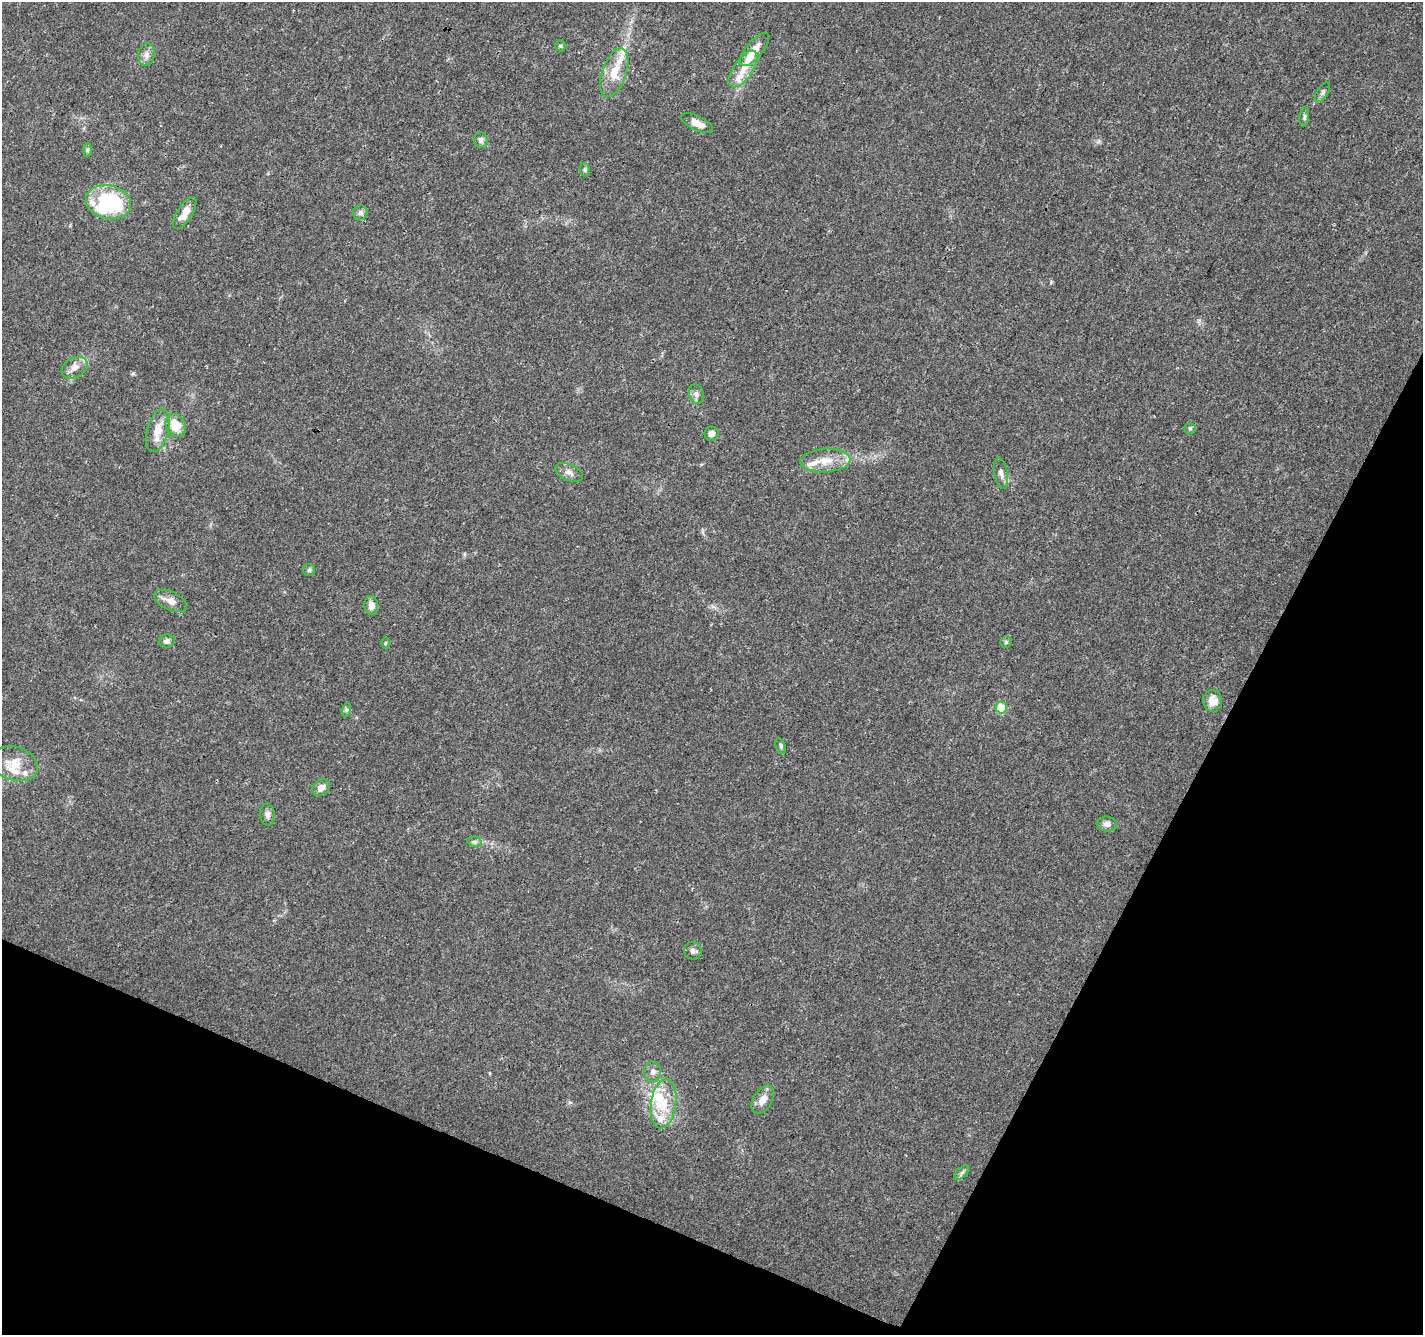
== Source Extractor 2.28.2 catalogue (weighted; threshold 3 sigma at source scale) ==
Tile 15 of 4 x 4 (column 3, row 4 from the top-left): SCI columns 2851-4271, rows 269-1601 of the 5693 x 5801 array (HDU 1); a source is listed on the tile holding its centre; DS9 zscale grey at full resolution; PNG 1425 x 1337 px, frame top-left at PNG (2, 2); each listed source drawn as its Kron ellipse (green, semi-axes under 4 px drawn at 4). Shown black and unused: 23% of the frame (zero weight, under 3 of 4 exposures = <1% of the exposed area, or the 3 px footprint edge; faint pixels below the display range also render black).
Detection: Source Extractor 2.28.2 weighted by HDU 2 'WHT'; one run over the whole footprint, this tile lists its part. Background 0.0203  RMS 0.0035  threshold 0.016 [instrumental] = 3 sigma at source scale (4.5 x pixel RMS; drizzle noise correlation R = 1.50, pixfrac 1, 0.0396/0.0396 arcsec/px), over >= 5 px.
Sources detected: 55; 12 inside a brighter listed object's ellipse — not listed separately; the other 43 listed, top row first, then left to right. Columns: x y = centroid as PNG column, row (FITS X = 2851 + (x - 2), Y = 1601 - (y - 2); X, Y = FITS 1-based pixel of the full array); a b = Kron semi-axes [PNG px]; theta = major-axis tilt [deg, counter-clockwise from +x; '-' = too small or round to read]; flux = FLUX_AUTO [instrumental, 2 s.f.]
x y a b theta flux
560 46 5 5 - 0.53
755 49 20 8 51 4.1
146 55 11 8 80 1.9
743 69 21 9 55 4.6
614 73 25 12 70 7.7
1323 92 11 5 57 1
1304 117 10 5 85 0.76
697 123 17 7 -25 3.6
481 140 8 7 - 1.1
88 150 7 4 89 0.56
585 170 7 5 -77 0.68
108 202 23 17 -12 34
360 212 7 7 - 1.1
185 213 18 7 58 3.9
75 367 14 9 31 2.8
696 394 10 7 -72 1.4
176 425 12 9 -58 6.7
1190 428 5 5 - 0.59
158 431 22 10 74 5.5
712 434 7 7 - 1.7
825 461 25 12 4 6.3
569 472 15 8 -23 2
1001 473 16 6 -79 1.7
309 570 6 6 - 0.69
170 601 18 9 -25 3
371 605 9 7 -83 2.8
167 641 8 6 2 1.2
1006 642 6 5 - 0.59
385 643 6 3 89 0.38
1213 701 11 9 -84 4
1001 707 6 5 - 11
346 710 7 4 71 0.61
781 746 8 4 -70 0.67
15 764 24 16 -18 7
321 788 9 7 32 2.7
267 815 11 7 -84 1.6
1107 824 10 7 -7 1.7
475 842 7 5 -11 0.74
693 951 9 8 - 1.5
653 1072 10 8 87 1.7
763 1100 15 9 60 3.2
664 1104 25 12 81 8.7
962 1173 9 5 42 0.92